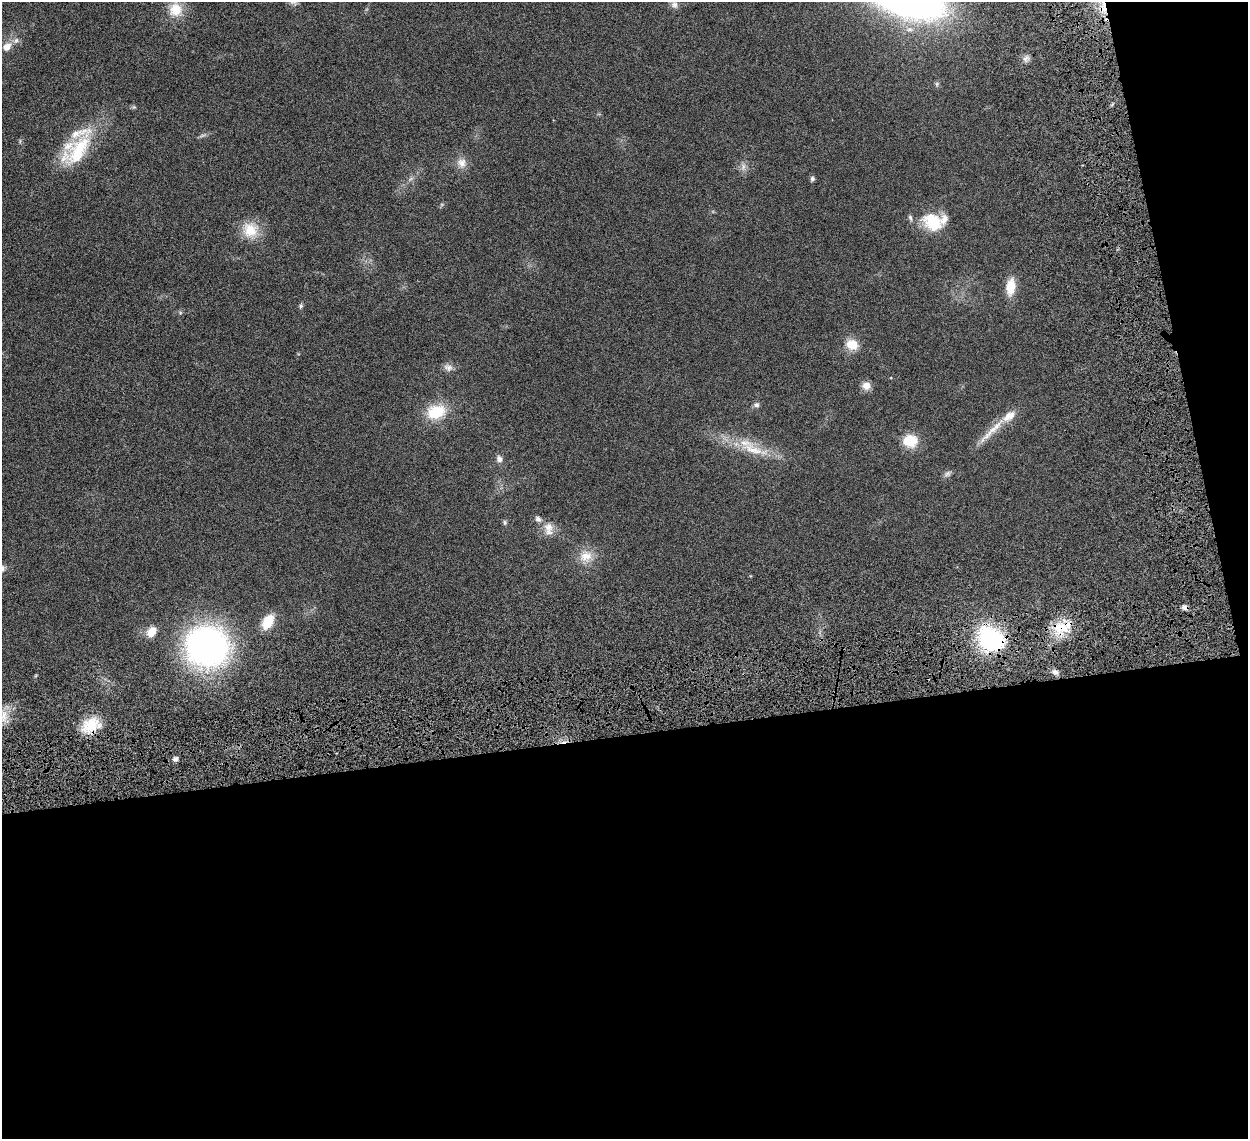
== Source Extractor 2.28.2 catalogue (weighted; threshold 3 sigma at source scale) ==
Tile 16 of 4 x 4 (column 4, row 4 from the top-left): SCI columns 3826-5071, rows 358-1494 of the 5157 x 5153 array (HDU 1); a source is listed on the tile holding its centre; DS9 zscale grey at full resolution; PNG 1250 x 1141 px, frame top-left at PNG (2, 2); no overlay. Shown black and unused: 39% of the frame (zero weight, under 6 of 12 exposures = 7% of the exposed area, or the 3 px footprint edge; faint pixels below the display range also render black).
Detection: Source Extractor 2.28.2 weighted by HDU 2 'WHT'; one run over the whole footprint, this tile lists its part. Background 0.0352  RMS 0.0025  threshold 0.0103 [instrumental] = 3 sigma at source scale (4.09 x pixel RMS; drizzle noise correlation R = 1.36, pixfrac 0.8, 0.05/0.05 arcsec/px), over >= 5 px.
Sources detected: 43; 1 cosmic-ray / hot-pixel residue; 1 long thin detection or spike segment (spike, bleed or trail) — not listed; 4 inside a brighter listed object's ellipse — not listed separately; the other 37 listed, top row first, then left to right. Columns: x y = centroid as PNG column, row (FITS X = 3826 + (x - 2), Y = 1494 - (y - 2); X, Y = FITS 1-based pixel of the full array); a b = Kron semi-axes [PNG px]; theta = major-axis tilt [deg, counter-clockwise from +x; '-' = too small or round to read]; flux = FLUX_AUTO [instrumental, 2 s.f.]
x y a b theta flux
674 5 11 9 -72 1
175 9 19 18 - 4.5
16 40 9 5 62 0.69
7 47 11 8 45 2
1026 58 10 7 31 0.89
78 150 54 24 46 14
462 163 13 13 - 2
743 167 12 5 79 0.94
411 178 7 4 20 0.43
812 179 6 5 - 0.51
933 222 27 21 -31 7.7
250 230 21 21 - 5.2
1011 287 17 9 82 4.7
301 306 7 5 70 0.39
852 344 16 13 -18 3.3
448 367 12 9 -21 1.1
866 386 11 10 - 1.6
756 405 7 7 - 0.65
436 412 25 17 16 7.2
1009 416 22 10 36 2.9
910 441 15 13 2 5.8
753 450 38 13 -23 7
499 459 9 7 -68 0.98
947 474 10 7 39 0.72
505 522 7 5 -76 0.42
549 527 14 13 - 2.4
586 556 19 15 24 3.5
1185 608 8 5 -2 0.81
268 622 19 12 57 4.6
1061 628 23 16 -4 6.4
151 632 13 9 54 2.7
992 640 37 26 -38 22
207 646 37 34 -35 78
1055 672 9 6 -23 0.89
3 716 22 11 68 3.4
91 725 23 16 27 6
175 759 7 5 4 0.67
Overlapping masked pixels (flux is a lower limit): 4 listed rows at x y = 1185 608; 1061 628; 992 640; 91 725
Isophote crosses this tile's border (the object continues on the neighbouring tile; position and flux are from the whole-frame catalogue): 1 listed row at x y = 3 716